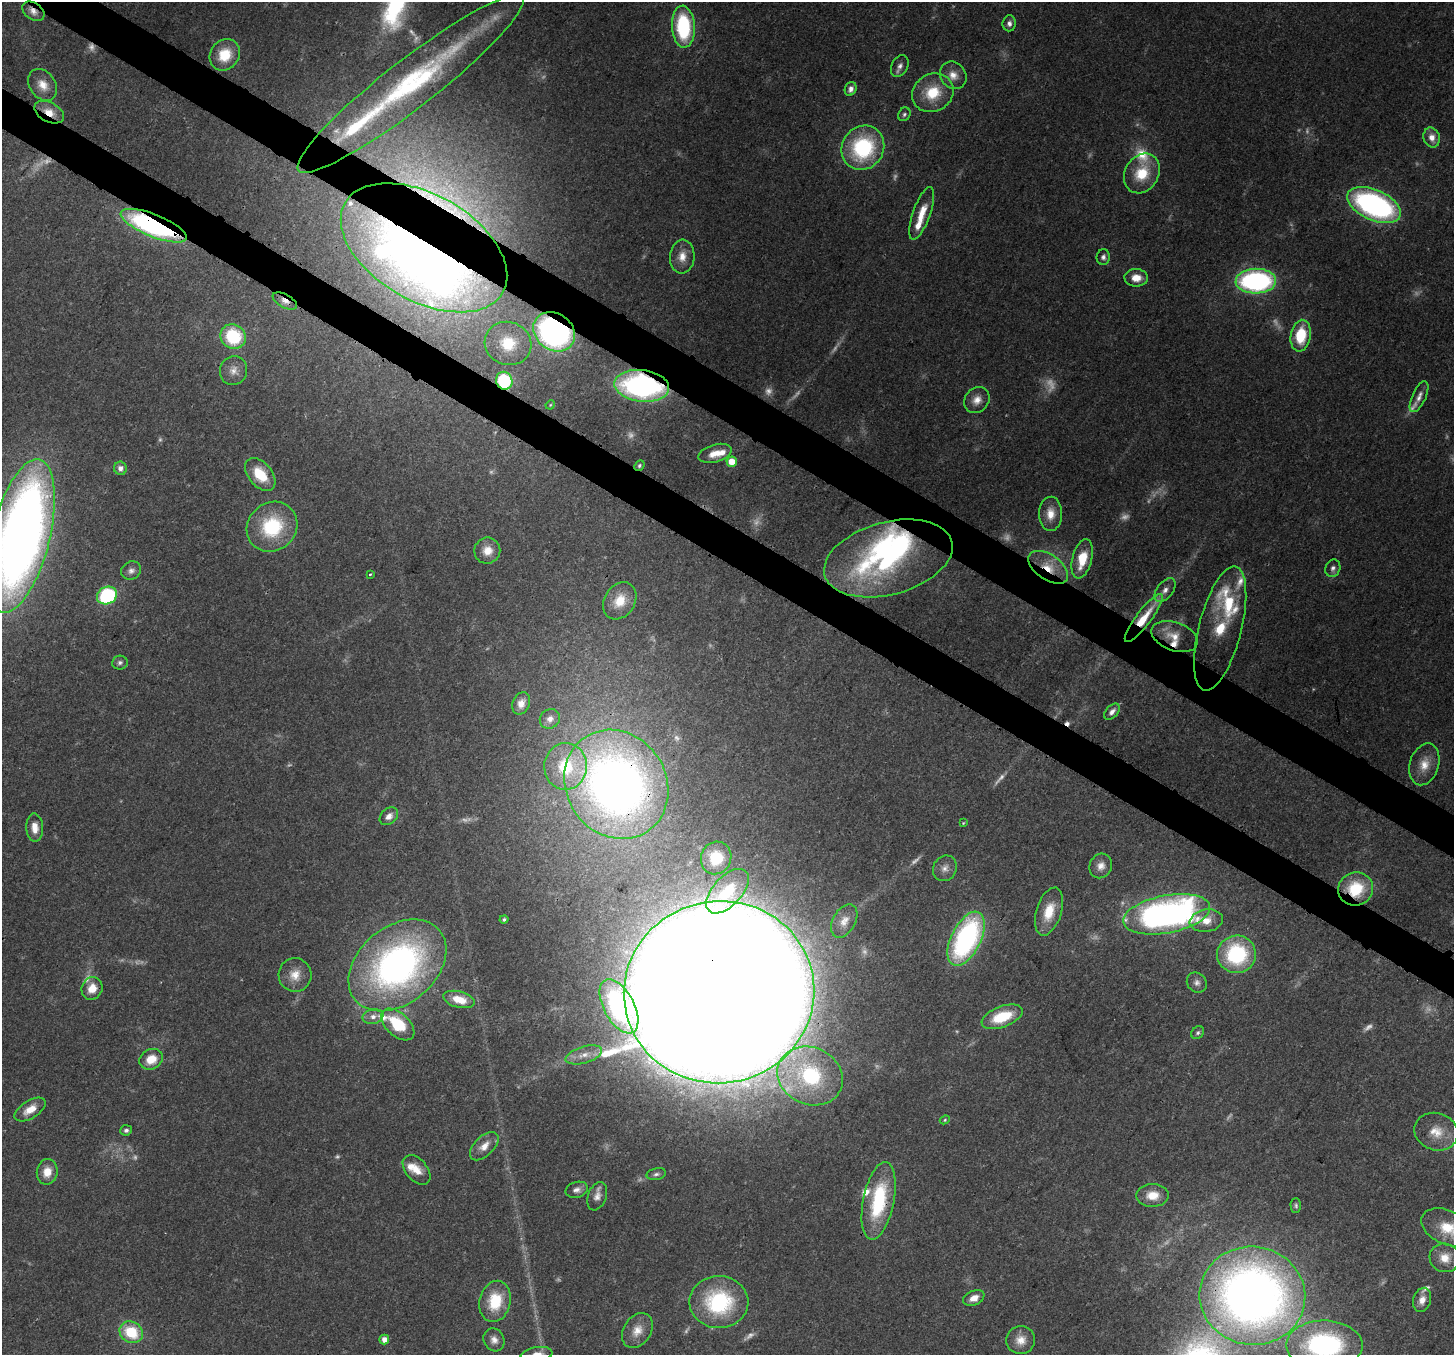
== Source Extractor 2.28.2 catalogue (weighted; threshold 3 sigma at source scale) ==
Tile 11 of 4 x 4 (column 3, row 3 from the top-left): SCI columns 2984-4435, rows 1712-3064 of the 5962 x 6060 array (HDU 1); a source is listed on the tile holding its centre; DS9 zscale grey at full resolution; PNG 1456 x 1357 px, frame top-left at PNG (2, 2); each listed source drawn as its Kron ellipse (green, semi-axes under 4 px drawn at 4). Shown black and unused: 6% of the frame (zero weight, under 3 of 4 exposures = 8% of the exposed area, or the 3 px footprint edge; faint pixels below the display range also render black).
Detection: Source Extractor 2.28.2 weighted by HDU 2 'WHT'; one run over the whole footprint, this tile lists its part. Background 0.0534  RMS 0.003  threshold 0.0133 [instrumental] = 3 sigma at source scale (4.5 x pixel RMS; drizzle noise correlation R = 1.50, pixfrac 1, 0.0396/0.0396 arcsec/px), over >= 5 px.
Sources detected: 174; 37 too faint to see at this stretch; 3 inside a brighter object's white glare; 1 cosmic-ray / hot-pixel residue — neither listed nor drawn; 15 inside a brighter listed object's ellipse — not listed separately; the other 118 listed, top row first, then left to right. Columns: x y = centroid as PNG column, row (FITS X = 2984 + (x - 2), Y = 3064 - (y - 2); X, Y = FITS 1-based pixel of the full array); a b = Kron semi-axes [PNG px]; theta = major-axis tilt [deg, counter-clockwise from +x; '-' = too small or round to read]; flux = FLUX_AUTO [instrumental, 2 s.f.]
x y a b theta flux
33 11 12 8 -34 2.1
1009 23 8 6 83 1.2
683 27 21 11 -87 26
225 55 16 14 52 8.4
900 66 11 8 63 1.6
953 75 14 12 -50 3.4
411 84 142 24 38 70
43 85 17 13 -55 4.2
851 89 7 5 64 1.7
933 93 21 18 31 11
49 112 16 9 -28 4.4
904 114 7 6 - 0.79
1432 137 10 8 -74 3.1
863 148 23 20 56 31
1142 173 21 17 60 10
1374 205 28 15 -24 81
922 213 28 8 71 5.8
154 226 35 11 -22 76
424 248 91 53 -30 340
682 257 17 12 85 4
1103 257 8 6 88 1.1
1136 278 11 9 -2 3.8
1256 281 20 12 1 66
285 301 13 6 -29 2.1
554 332 22 18 -36 87
233 336 13 12 - 19
1301 336 16 10 81 12
508 343 23 21 -17 12
234 371 14 13 - 2.9
504 381 9 8 - 25
642 386 27 16 -7 72
1419 397 17 7 66 2.1
977 400 14 12 49 3.2
550 405 5 4 - 0.32
715 453 17 8 16 3.9
732 462 5 5 - 5
639 466 5 4 - 0.56
120 468 7 6 - 1.5
260 475 19 11 -50 9.1
1051 514 17 11 88 4.4
272 527 26 24 42 21
21 536 79 29 76 390
487 551 13 13 - 3.9
888 558 66 36 15 72
1082 559 20 9 76 8.5
1048 567 22 12 -35 7.5
1333 568 9 7 70 1.3
131 571 10 9 - 1.5
370 574 3 2 - 0.45
1165 590 13 8 53 2.2
107 596 10 8 27 35
620 601 20 15 57 6.9
1144 618 29 7 53 10
1220 628 64 21 76 21
1175 637 24 14 -20 5.3
120 663 8 7 - 0.96
521 703 11 8 67 2.6
1112 712 9 6 48 1.8
550 719 10 9 - 2.2
1424 764 21 14 73 5.3
566 766 23 21 85 17
616 784 56 50 -56 240
389 816 10 7 40 2
963 823 3 3 - 0.28
35 828 14 8 -87 3.1
716 858 16 15 - 11
1101 866 12 11 - 2.6
945 868 13 11 61 2.3
1356 889 17 16 - 12
727 891 27 14 48 12
1049 912 25 12 73 7.9
1167 914 44 19 11 140
504 919 4 4 - 0.62
844 921 18 11 61 3.4
1206 921 16 11 9 4.2
966 939 29 14 64 66
1236 954 19 18 - 29
397 965 55 38 40 120
295 975 17 16 - 4.7
1197 983 11 9 -48 1.6
92 988 12 10 63 4.2
719 992 95 91 9 4100
459 999 16 8 -15 5.5
619 1006 30 15 -62 41
373 1017 10 7 11 2
1002 1017 21 10 21 12
398 1024 20 11 -42 14
1198 1033 7 5 46 0.7
584 1055 19 8 16 3.4
151 1059 12 10 27 5.5
810 1076 33 28 -25 37
30 1109 17 8 32 4.6
945 1120 5 4 - 0.38
126 1130 6 5 - 0.82
1436 1132 22 18 -19 6.7
484 1146 17 9 44 3.4
416 1170 17 10 -48 4.3
47 1172 13 10 81 4.5
656 1174 10 6 11 0.94
577 1190 11 8 16 1.6
1153 1195 16 11 1 5.4
597 1196 15 9 70 2.1
879 1201 39 15 79 26
1296 1206 7 5 -88 0.63
1447 1227 27 17 -24 9.6
1445 1258 15 14 - 4.6
1252 1296 53 49 -9 300
974 1298 11 7 25 2.9
1422 1300 12 9 74 2.7
495 1301 21 15 76 12
719 1302 29 26 -1 31
637 1330 19 13 57 4.1
131 1332 12 10 -33 13
384 1340 5 5 - 2.4
494 1340 12 10 -63 2.1
1021 1340 14 14 - 3.8
1324 1345 38 24 0 59
537 1354 16 7 8 3.2
Overlapping masked pixels (flux is a lower limit): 18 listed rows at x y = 33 11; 49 112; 154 226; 424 248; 285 301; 554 332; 504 381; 642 386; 639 466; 888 558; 1048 567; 1144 618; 1175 637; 616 784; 1356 889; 719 992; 879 1201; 1252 1296
Isophote crosses this tile's border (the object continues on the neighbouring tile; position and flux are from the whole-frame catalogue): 5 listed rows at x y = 21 536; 1436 1132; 1447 1227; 1324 1345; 537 1354